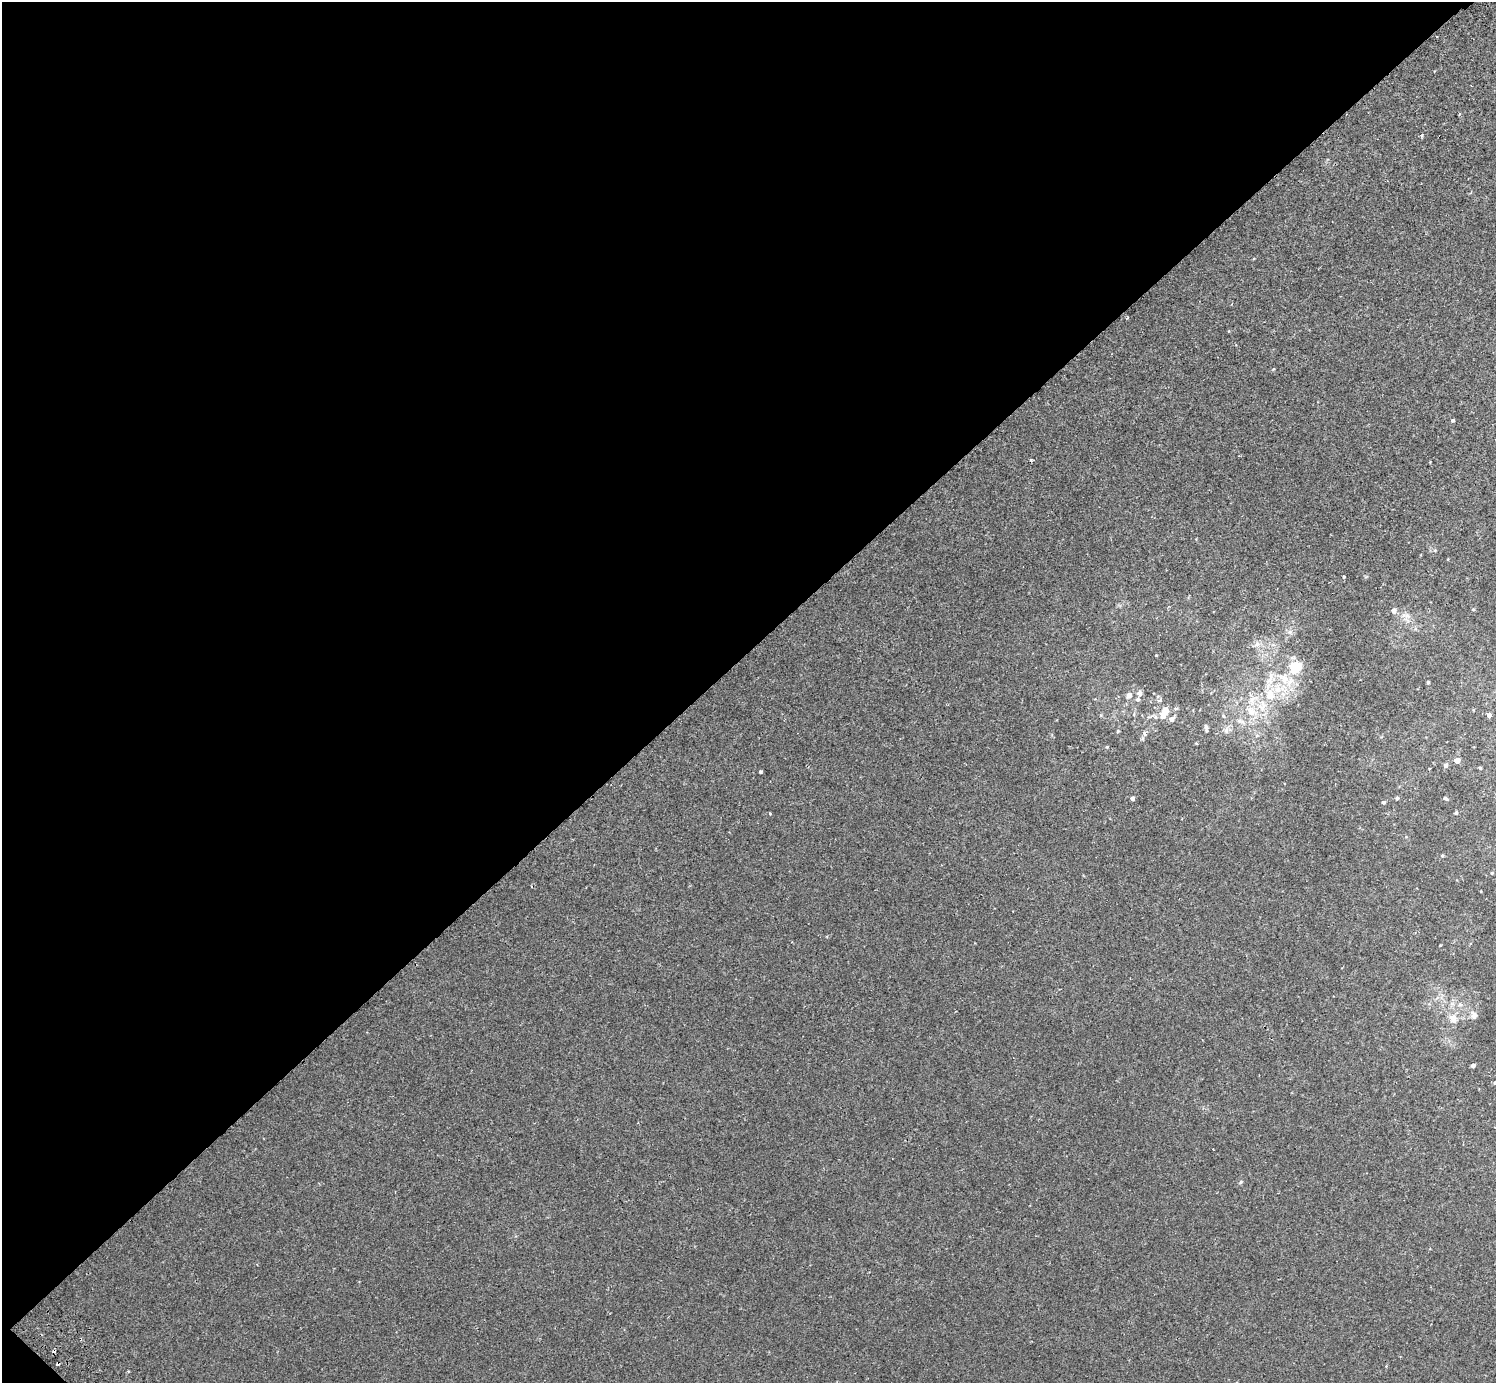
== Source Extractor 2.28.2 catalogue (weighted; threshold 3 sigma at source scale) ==
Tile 5 of 4 x 4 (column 1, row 2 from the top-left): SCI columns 45-1538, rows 2967-4347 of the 6070 x 6071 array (HDU 1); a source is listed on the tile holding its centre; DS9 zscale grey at full resolution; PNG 1498 x 1385 px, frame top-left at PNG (2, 2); no overlay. Shown black and unused: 47% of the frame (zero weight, under 2 of 3 exposures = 3% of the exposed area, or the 3 px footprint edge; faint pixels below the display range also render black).
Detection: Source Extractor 2.28.2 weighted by HDU 2 'WHT'; one run over the whole footprint, this tile lists its part. Background 0.00212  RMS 0.0043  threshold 0.0192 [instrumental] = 3 sigma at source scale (4.5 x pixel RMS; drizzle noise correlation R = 1.50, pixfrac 1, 0.05/0.05 arcsec/px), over >= 5 px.
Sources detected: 61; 2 cosmic-ray / hot-pixel residue — not listed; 5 inside a brighter listed object's ellipse — not listed separately; the other 54 listed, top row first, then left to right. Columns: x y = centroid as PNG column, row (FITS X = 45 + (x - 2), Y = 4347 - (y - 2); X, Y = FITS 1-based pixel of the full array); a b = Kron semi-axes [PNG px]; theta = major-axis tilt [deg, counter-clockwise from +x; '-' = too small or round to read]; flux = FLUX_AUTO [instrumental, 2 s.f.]
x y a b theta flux
1421 135 4 3 - 0.86
1127 318 4 3 - 0.49
1273 369 5 3 - 0.34
1453 420 4 3 - 0.67
1031 460 3 3 - 0.55
1448 559 3 2 - 0.3
1344 577 3 3 - 1.1
1473 609 4 3 - 0.42
1394 611 6 5 - 1.6
1407 616 10 7 -12 2
1258 644 7 4 18 1.2
1156 655 3 3 - 0.3
1295 667 20 17 37 9.9
1428 682 4 3 - 0.53
1140 693 6 5 - 1.7
1129 695 5 5 - 2.7
1270 695 16 15 - 8.5
1138 699 6 5 - 0.74
1160 700 6 4 28 0.79
1252 700 12 7 85 2.9
1176 708 6 3 18 0.53
1165 710 5 5 - 6.3
1251 712 14 10 -32 5.4
1101 715 5 3 - 0.37
1489 715 4 4 - 1.5
1163 716 6 5 - 2.4
1223 716 6 5 - 0.61
1155 717 7 5 -48 0.87
1171 719 6 5 - 2
1241 722 14 5 -29 1.9
1206 727 7 5 -60 0.87
1118 731 4 4 - 0.51
1226 731 9 6 75 1.5
1144 733 6 5 - 0.82
1196 743 4 3 - 0.37
1107 747 4 4 - 0.42
1457 760 4 4 - 4
1445 765 5 4 - 1.2
1480 768 4 3 - 0.51
760 772 3 3 - 0.64
1132 798 4 4 - 1.2
1397 798 4 4 - 0.74
1445 798 5 3 - 0.82
1383 802 4 4 - 0.69
1456 813 4 4 - 0.69
770 814 3 3 - 0.43
1442 856 4 4 - 0.51
1492 873 4 3 - 0.36
1460 1004 7 6 - 1.2
1474 1015 11 8 -78 1.9
1453 1019 14 10 -60 3.5
1473 1065 4 3 - 1.4
1495 1083 4 3 - 1.2
1241 1182 5 4 - 0.58
Isophote crosses this tile's border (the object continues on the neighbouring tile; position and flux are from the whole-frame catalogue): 1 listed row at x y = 1495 1083
Unlisted compact peaks at least as high as the median listed source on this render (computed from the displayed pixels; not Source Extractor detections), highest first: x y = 1440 945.